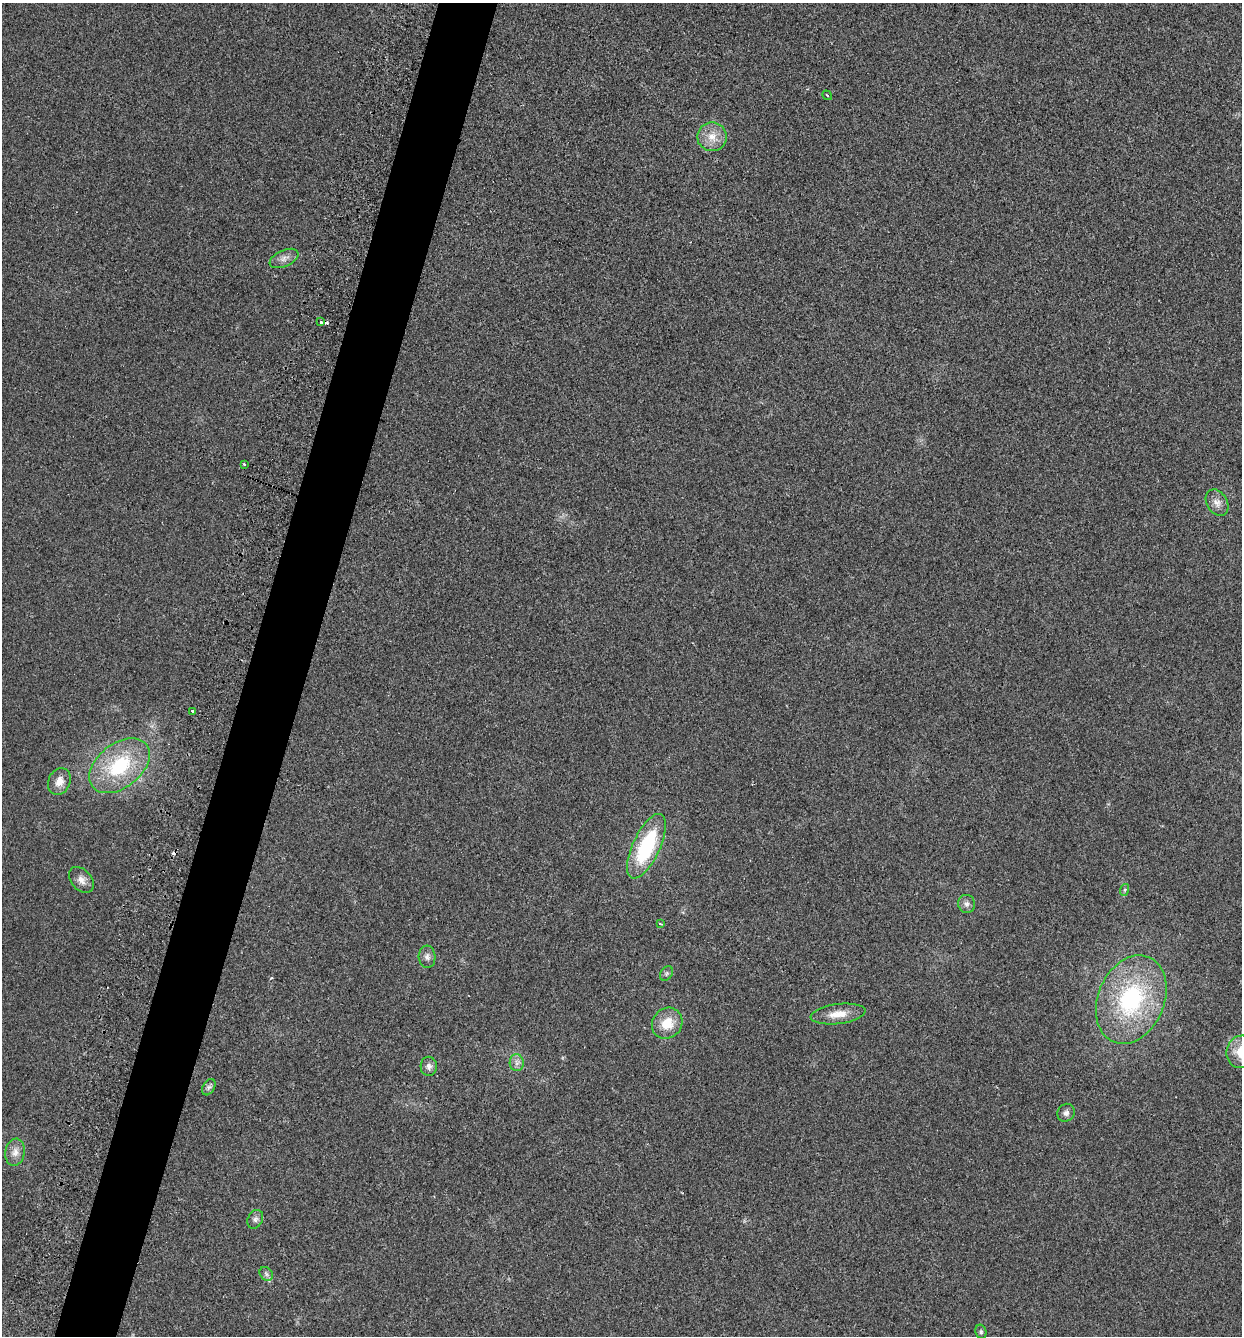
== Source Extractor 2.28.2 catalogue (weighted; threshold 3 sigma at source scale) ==
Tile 7 of 4 x 4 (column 3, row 2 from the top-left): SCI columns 2665-3904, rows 2671-4004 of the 5408 x 5362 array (HDU 1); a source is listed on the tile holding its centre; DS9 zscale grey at full resolution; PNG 1244 x 1338 px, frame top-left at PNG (2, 3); each listed source drawn as its Kron ellipse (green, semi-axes under 4 px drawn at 4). Shown black and unused: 5% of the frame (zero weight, under 2 of 3 exposures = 3% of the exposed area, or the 3 px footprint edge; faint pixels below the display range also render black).
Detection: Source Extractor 2.28.2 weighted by HDU 2 'WHT'; one run over the whole footprint, this tile lists its part. Background 0.0559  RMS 0.0085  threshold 0.0384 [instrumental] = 3 sigma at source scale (4.5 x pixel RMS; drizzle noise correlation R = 1.50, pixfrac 1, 0.05/0.05 arcsec/px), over >= 5 px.
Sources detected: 30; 2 cosmic-ray / hot-pixel residue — neither listed nor drawn; the other 28 listed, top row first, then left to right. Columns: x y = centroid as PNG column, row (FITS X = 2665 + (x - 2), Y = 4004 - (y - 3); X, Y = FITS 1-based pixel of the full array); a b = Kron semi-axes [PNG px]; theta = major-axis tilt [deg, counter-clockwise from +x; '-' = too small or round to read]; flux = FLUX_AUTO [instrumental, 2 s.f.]
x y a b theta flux
827 95 5 2 - 0.73
712 137 15 14 - 12
284 258 15 8 24 5.8
321 322 3 3 - 3
244 464 3 3 - 1.1
1217 503 14 10 -59 6.3
192 711 3 3 - 4
119 766 34 22 38 58
59 781 14 11 64 8.1
646 846 35 13 65 71
81 880 15 10 -48 6.2
1124 890 6 4 70 1.3
967 904 9 8 - 3.4
660 924 4 3 - 1.2
427 957 11 8 -86 3.8
666 973 8 5 56 1.8
1131 999 46 33 67 110
838 1014 28 10 7 12
667 1023 16 14 50 17
1241 1052 16 14 74 19
517 1063 8 7 - 3.7
429 1066 9 8 - 3.8
209 1087 9 5 59 2.4
1066 1113 9 8 - 3.5
15 1152 14 9 81 6.6
255 1219 10 7 63 3
266 1274 7 6 - 2.4
981 1332 7 5 -76 1.8
Isophote crosses this tile's border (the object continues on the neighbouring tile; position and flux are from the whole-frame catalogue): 1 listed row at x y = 1241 1052